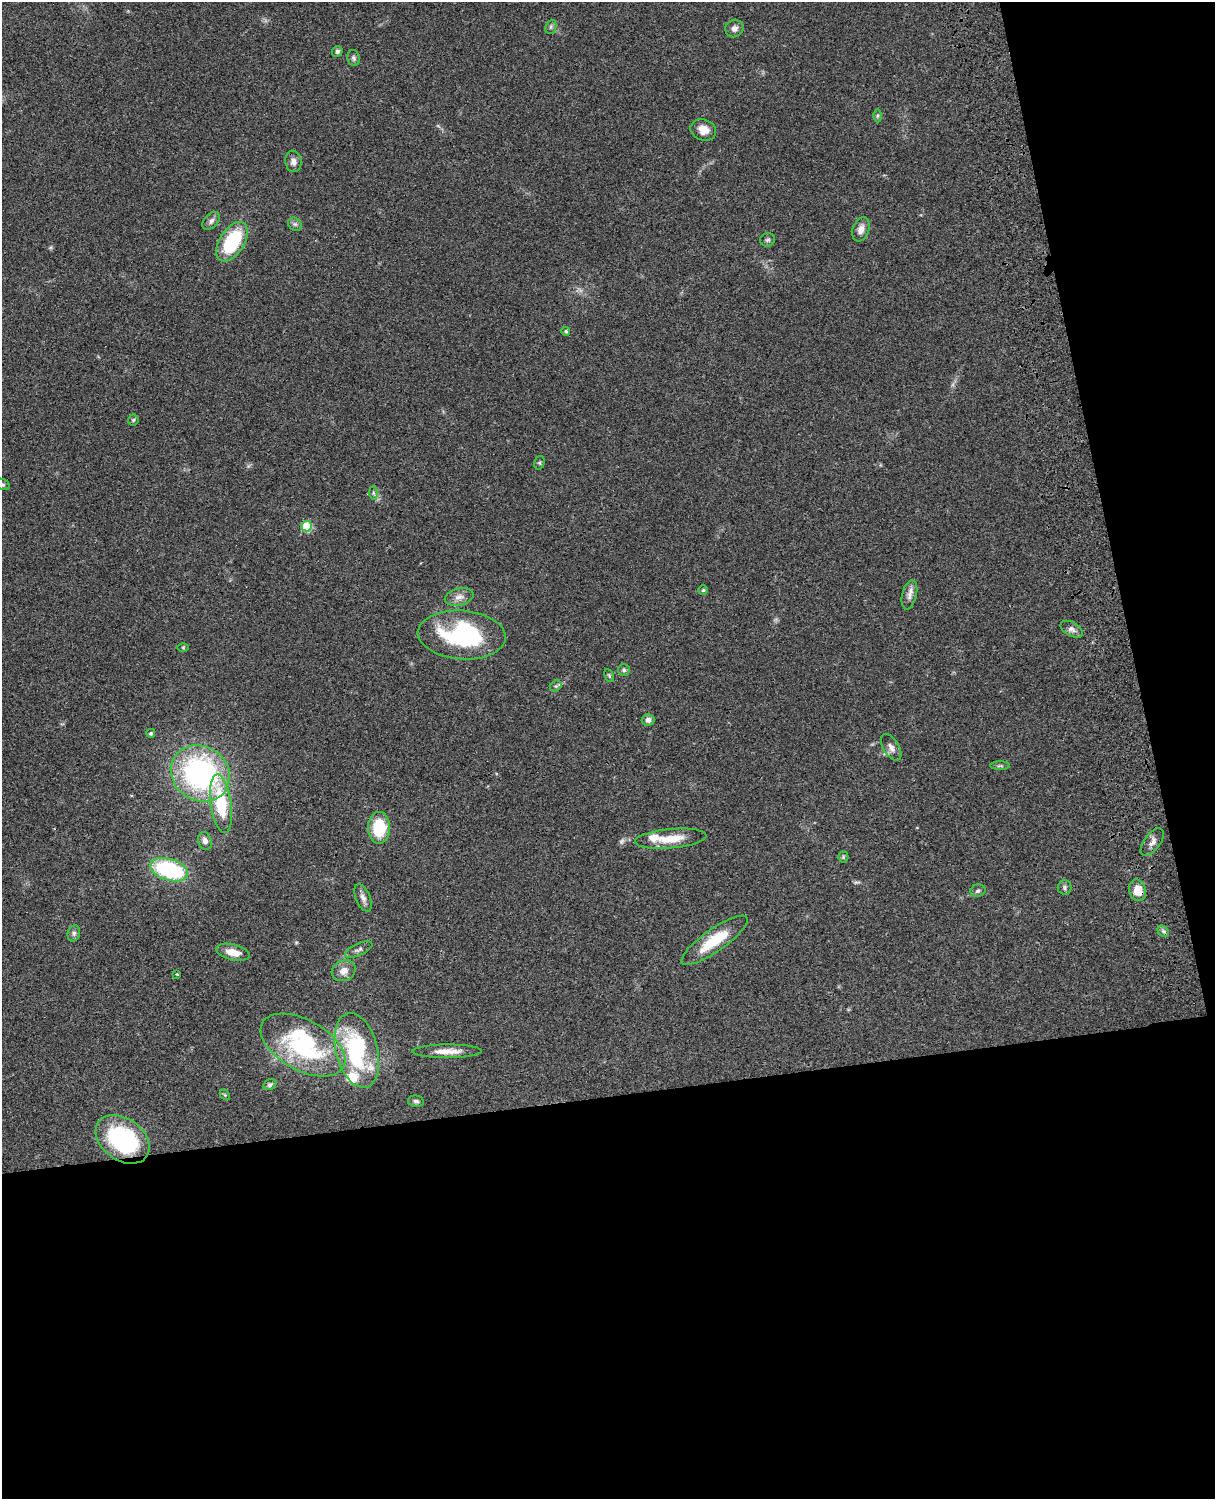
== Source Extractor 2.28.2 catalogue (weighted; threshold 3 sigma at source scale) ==
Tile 12 of 4 x 3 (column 4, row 3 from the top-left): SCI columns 3760-4972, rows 278-1774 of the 5091 x 4931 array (HDU 1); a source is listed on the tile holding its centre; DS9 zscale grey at full resolution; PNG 1217 x 1501 px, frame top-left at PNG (2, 2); each listed source drawn as its Kron ellipse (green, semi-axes under 4 px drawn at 4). Shown black and unused: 33% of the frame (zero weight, under 3 of 4 exposures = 6% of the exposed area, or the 3 px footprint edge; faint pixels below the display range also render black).
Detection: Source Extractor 2.28.2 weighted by HDU 2 'WHT'; one run over the whole footprint, this tile lists its part. Background 0.0755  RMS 0.0058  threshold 0.026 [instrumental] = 3 sigma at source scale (4.5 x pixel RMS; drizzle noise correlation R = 1.50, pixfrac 1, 0.05/0.05 arcsec/px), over >= 5 px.
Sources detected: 60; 1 inside a brighter object's white glare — neither listed nor drawn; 2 inside a brighter listed object's ellipse — not listed separately; the other 57 listed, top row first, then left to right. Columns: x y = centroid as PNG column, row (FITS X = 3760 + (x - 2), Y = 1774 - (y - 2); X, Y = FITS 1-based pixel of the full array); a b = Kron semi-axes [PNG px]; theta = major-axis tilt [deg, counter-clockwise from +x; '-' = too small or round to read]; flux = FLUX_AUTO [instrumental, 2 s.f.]
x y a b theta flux
551 27 7 5 70 1.3
734 28 9 8 - 2.5
337 51 5 5 - 1.4
354 58 8 6 -78 1.4
877 116 6 4 89 0.9
703 130 13 10 -21 6.1
293 161 11 8 -84 2.6
211 221 10 6 46 2.1
295 224 7 6 - 1.5
861 229 12 8 70 4.2
768 240 7 6 - 1.3
232 242 22 12 58 40
566 331 4 4 - 0.88
133 420 5 5 - 0.84
539 463 7 5 73 0.95
2 484 8 5 -23 1.1
373 493 7 4 -89 1.1
307 526 5 5 - 29
703 590 5 5 - 0.73
909 595 15 7 76 3.4
459 597 14 8 14 4
1072 629 12 7 -30 2.4
462 635 44 24 -4 65
183 647 6 4 0 0.64
624 670 6 6 - 1.1
609 675 7 3 -63 0.76
556 686 6 5 - 1.1
648 720 6 5 - 2.8
151 733 4 4 - 1.1
891 747 15 7 -59 3.4
1000 766 10 4 0 1.1
200 773 30 27 -35 120
221 804 29 10 -82 27
379 828 16 11 89 25
671 839 36 9 5 12
205 841 9 6 -72 2.3
1152 842 16 8 53 3.4
843 857 5 5 - 0.78
169 870 19 10 -17 59
1064 887 7 7 - 1.4
1138 890 11 8 -73 8
978 891 8 6 17 1.6
363 898 14 7 -67 2.9
1163 931 6 5 - 1.2
74 933 8 6 75 1.5
714 940 40 11 35 22
359 949 15 6 25 2
233 952 17 8 -14 7.3
344 971 12 10 25 4.8
177 974 3 3 - 0.63
303 1045 46 25 -29 68
357 1050 38 21 -76 61
447 1051 35 6 0 7.4
270 1085 7 5 30 1.3
225 1095 6 4 -46 0.62
416 1101 8 5 -10 1.4
122 1139 30 21 -36 71
Overlapping masked pixels (flux is a lower limit): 1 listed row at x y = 1138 890
Isophote crosses this tile's border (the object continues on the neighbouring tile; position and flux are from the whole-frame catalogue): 1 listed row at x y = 2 484